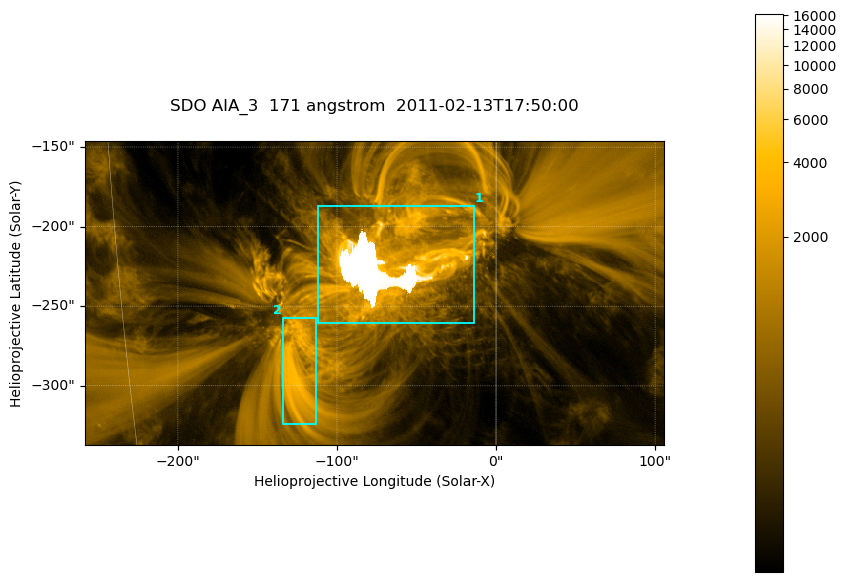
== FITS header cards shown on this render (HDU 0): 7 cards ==
TELESCOP= 'SDO     '           /
INSTRUME= 'AIA_3   '           /
WAVELNTH=                  171 /
WAVEUNIT= 'angstrom'           /
DATE-OBS= '2011-02-13T17:50:00.34' /
CTYPE1  = 'HPLN-TAN'           /
CTYPE2  = 'HPLT-TAN'           /

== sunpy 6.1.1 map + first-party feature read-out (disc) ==
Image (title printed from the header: SDO AIA_3  171 angstrom  2011-02-13T17:50:00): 607 x 318 px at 0.599 arcsec/px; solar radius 972 arcsec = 1622 px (partial field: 2.3% of the solar disc is inside the frame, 100% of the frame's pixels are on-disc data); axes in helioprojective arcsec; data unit not stated in the header (colour bar unlabelled)
Pointing: header CRPIX1/2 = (2056.06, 2043.72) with CRVAL1/2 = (0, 0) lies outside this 607 x 318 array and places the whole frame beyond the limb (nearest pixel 1.39 R_sun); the SolarSoft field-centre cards XCEN/YCEN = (-76.22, -241.7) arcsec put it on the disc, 1318 arcsec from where CRPIX/CRVAL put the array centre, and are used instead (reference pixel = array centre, CRVAL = XCEN/YCEN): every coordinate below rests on XCEN/YCEN
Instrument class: DISC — disc imager (sunpy class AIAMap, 171 A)
Bright regions (active regions / flare kernels): reference = the on-disc median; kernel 5 px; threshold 5 sigma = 1680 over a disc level ~336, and >= 1.15x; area >= 193 px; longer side >= 4 px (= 2.4 arcsec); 2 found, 2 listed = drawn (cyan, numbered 1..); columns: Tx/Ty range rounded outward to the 2 arcsec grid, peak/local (2 s.f.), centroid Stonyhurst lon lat
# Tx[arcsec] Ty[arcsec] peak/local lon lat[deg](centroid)
1 -112..-14 -260..-186 49 -4 -20
2 -134..-112 -324..-256 12 -8 -24